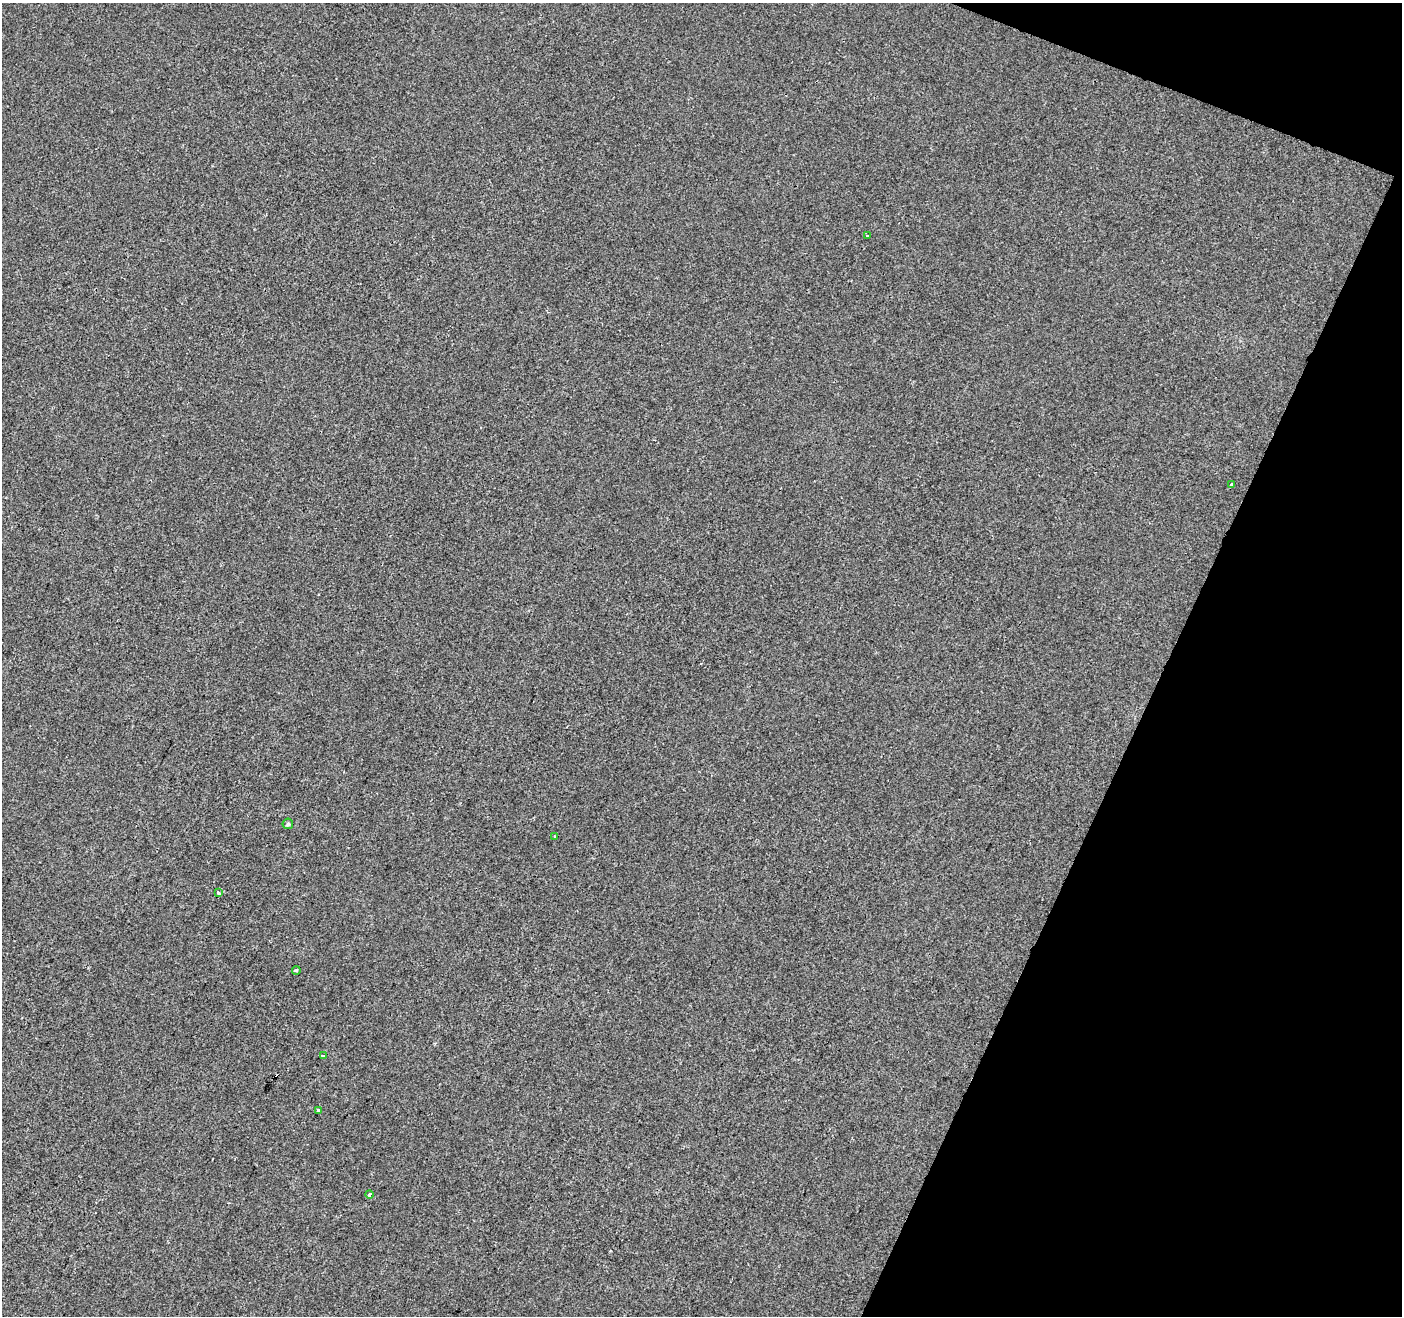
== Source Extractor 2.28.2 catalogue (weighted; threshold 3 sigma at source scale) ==
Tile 8 of 4 x 4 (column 4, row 2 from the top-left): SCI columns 4201-5600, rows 2834-4147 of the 5607 x 5732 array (HDU 1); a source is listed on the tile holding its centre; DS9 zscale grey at full resolution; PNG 1404 x 1318 px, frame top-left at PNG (2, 3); each listed source drawn as its Kron ellipse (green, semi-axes under 4 px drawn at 4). Shown black and unused: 19% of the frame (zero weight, under 2 of 3 exposures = <1% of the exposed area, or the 3 px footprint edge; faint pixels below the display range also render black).
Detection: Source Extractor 2.28.2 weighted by HDU 2 'WHT'; one run over the whole footprint, this tile lists its part. Background 1.08e-04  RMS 0.0042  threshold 0.0188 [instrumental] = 3 sigma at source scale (4.5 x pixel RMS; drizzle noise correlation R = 1.50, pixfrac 1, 0.0396/0.0396 arcsec/px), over >= 5 px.
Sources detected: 10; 1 cosmic-ray / hot-pixel residue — neither listed nor drawn; the other 9 listed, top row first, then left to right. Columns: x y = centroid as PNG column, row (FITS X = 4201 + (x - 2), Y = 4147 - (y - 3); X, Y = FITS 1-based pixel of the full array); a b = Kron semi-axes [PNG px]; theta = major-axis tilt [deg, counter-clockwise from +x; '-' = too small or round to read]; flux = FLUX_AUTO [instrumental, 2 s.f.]
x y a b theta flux
867 236 3 2 - 0.59
1231 485 3 3 - 0.91
288 824 5 5 - 0.67
554 836 3 2 - 0.28
218 893 3 3 - 1.3
296 970 4 4 - 0.62
323 1055 3 3 - 1.9
318 1110 4 3 - 2.3
369 1194 4 3 - 0.81